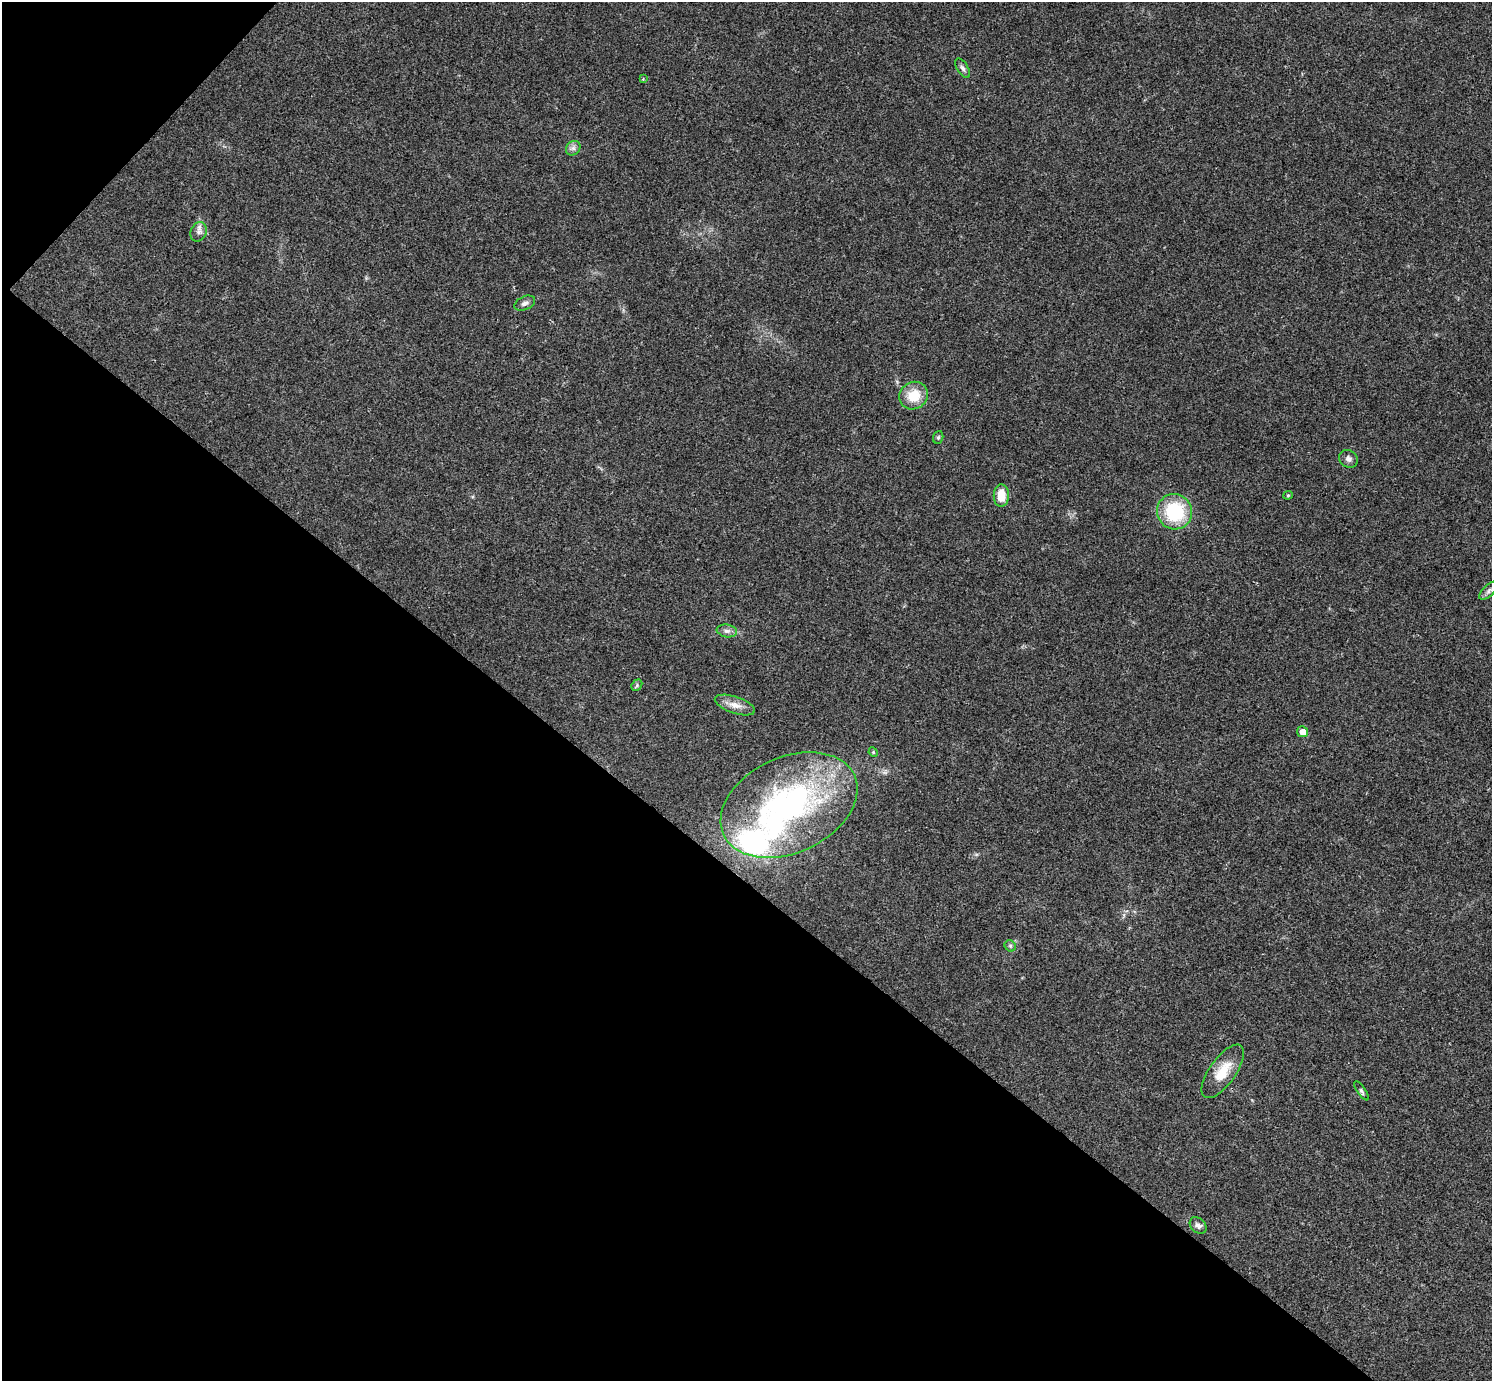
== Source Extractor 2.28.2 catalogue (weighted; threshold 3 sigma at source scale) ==
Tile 9 of 4 x 4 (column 1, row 3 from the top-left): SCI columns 9-1498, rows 1684-3062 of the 5975 x 5977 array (HDU 1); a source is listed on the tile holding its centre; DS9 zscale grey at full resolution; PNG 1494 x 1383 px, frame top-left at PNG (2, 2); each listed source drawn as its Kron ellipse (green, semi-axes under 4 px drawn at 4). Shown black and unused: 38% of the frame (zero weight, under 3 of 4 exposures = <1% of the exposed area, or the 3 px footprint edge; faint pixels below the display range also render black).
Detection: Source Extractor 2.28.2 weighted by HDU 2 'WHT'; one run over the whole footprint, this tile lists its part. Background 0.021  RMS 0.0056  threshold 0.025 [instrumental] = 3 sigma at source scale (4.5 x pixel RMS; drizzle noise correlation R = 1.50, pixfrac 1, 0.05/0.05 arcsec/px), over >= 5 px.
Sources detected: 25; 3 inside a brighter listed object's ellipse — not listed separately; the other 22 listed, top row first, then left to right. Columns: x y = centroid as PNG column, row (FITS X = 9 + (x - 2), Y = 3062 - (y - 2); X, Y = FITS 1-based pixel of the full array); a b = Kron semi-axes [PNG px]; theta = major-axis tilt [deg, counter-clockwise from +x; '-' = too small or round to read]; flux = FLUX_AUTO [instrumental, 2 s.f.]
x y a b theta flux
963 68 11 5 -59 1.7
643 79 4 3 - 0.5
573 148 8 6 44 1.9
199 232 10 8 66 2.5
525 303 11 6 24 2.1
914 396 15 13 34 12
938 437 6 5 - 0.88
1348 459 10 8 -36 2.3
1001 495 11 7 89 8.7
1288 495 4 4 - 0.72
1175 512 18 17 - 34
1489 591 12 5 44 2
727 631 10 6 -9 2.1
637 685 6 4 50 0.99
735 705 21 8 -18 5.5
1303 732 5 5 - 4
873 752 5 4 - 0.59
789 805 72 48 25 150
1010 946 6 5 - 0.99
1223 1071 31 13 55 13
1361 1091 11 4 -55 1.2
1198 1225 9 7 -42 2.1